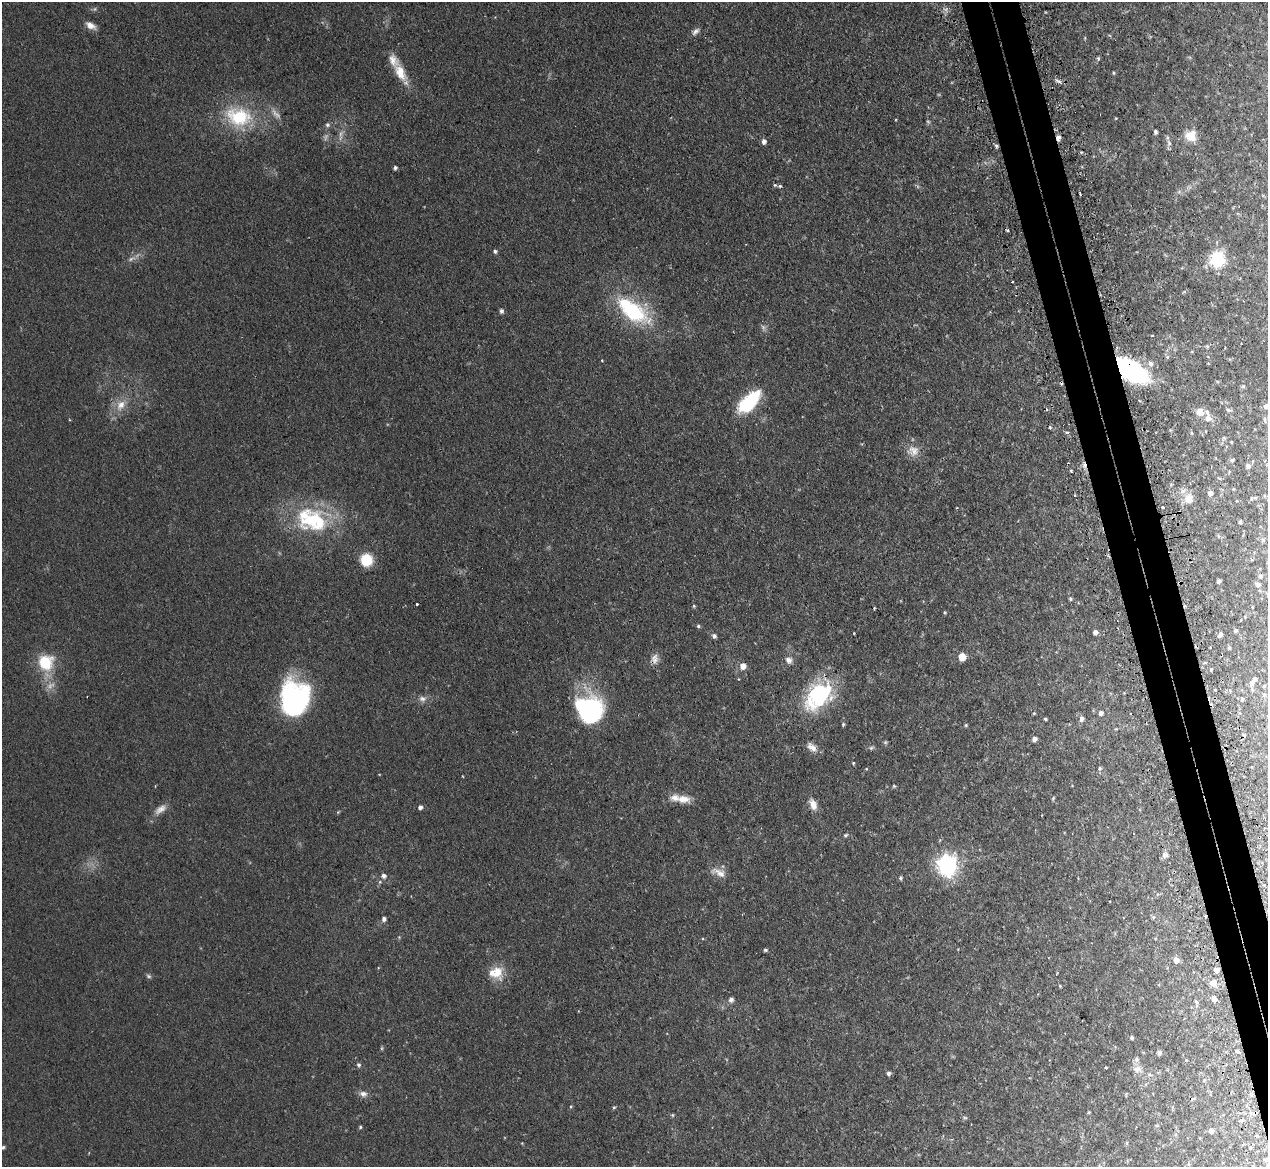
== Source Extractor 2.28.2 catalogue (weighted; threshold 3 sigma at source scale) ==
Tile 6 of 4 x 4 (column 2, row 2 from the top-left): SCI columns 1301-2566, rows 2492-3656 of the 5131 x 5103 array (HDU 1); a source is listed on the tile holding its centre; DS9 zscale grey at full resolution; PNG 1270 x 1169 px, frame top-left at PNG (2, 2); no overlay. Shown black and unused: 4% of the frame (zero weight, under 2 of 3 exposures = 4% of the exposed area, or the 3 px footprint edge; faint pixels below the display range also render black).
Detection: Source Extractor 2.28.2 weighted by HDU 2 'WHT'; one run over the whole footprint, this tile lists its part. Background 0.0864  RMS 0.0083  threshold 0.0374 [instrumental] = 3 sigma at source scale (4.5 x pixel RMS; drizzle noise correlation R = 1.50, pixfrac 1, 0.05/0.05 arcsec/px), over >= 5 px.
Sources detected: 146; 5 too faint to see at this stretch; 1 inside a brighter object's white glare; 7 cosmic-ray / hot-pixel residue — not listed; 8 inside a brighter listed object's ellipse — not listed separately; the other 125 listed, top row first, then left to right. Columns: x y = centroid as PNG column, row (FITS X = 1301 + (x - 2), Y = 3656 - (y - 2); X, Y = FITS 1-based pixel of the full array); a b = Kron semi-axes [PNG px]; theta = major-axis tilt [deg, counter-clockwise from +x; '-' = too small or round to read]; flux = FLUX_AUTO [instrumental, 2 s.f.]
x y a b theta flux
91 26 13 7 -27 5.4
695 31 12 6 45 2.9
1098 58 5 4 - 1.2
400 73 26 12 -64 16
1114 73 4 4 - 0.95
239 117 36 24 -12 48
1116 118 4 2 - 0.55
327 125 6 5 - 1.7
1155 132 4 3 - 1.7
1191 136 13 12 - 12
1058 138 5 4 - 3.6
764 141 6 5 - 3.1
1169 143 9 6 -78 2.9
996 146 6 4 -62 1.3
1081 152 6 3 -18 0.86
395 168 4 4 - 1.9
775 185 5 4 - 1
780 186 5 5 - 1.1
495 251 5 4 - 1.7
131 259 11 5 22 3.1
1217 259 13 12 - 43
501 311 6 5 - 1.9
633 311 41 19 -36 67
1152 335 2 2 - 1.2
1207 346 5 4 - 0.91
1151 363 7 6 - 3.1
1130 370 23 12 -30 160
749 402 29 14 46 41
121 405 16 10 55 9.8
1266 406 6 5 - 2.9
1229 410 8 5 -9 1.6
1200 412 11 9 -35 7.2
1265 419 7 4 -83 1.4
1067 432 4 3 - 1.5
1192 433 4 4 - 0.95
1231 442 4 2 - 0.62
913 451 17 14 -70 9
1232 460 4 4 - 1.2
1248 466 6 5 - 2.3
1210 493 6 6 - 3.1
1188 498 13 11 80 8.7
1163 507 3 3 - 2.1
311 520 41 32 -37 67
1240 522 3 3 - 1.2
1218 536 5 3 - 0.83
366 560 10 9 - 26
1260 576 6 5 - 1.6
1219 581 4 4 - 1.9
1258 584 6 5 - 2.1
1070 599 5 4 - 1.1
417 604 3 3 - 1.1
694 606 4 4 - 0.85
1252 607 3 2 - 0.62
945 612 5 3 - 0.84
698 626 5 4 - 1.2
1236 630 5 4 - 1.3
1095 632 5 5 - 3
1220 634 5 4 - 1.8
714 636 5 5 - 2.3
1229 648 4 3 - 1
962 657 6 6 - 13
654 659 14 9 73 5.3
789 660 9 8 - 4.4
45 662 18 17 - 27
743 666 6 6 - 7.4
738 679 4 3 - 0.59
1251 683 8 6 58 3.3
1124 693 3 2 - 0.69
819 695 34 22 47 75
294 697 38 32 -68 100
422 699 10 7 -6 3.7
1242 699 5 4 - 1.5
590 709 28 24 -37 100
1034 713 4 3 - 0.72
1101 713 6 5 - 2.7
1131 713 3 2 - 0.89
1081 718 7 5 85 3
1045 719 4 3 - 0.98
843 724 5 4 - 1.1
966 725 4 4 - 0.95
1034 739 5 4 - 3.4
885 742 6 4 -45 1
812 747 15 9 -38 5.6
853 763 4 3 - 0.83
1100 768 6 5 - 1.4
894 786 5 4 - 0.82
1053 798 7 3 54 0.84
683 799 19 10 -8 9.8
813 804 14 8 -66 6.6
420 807 5 5 - 2.5
160 809 18 8 37 6.1
845 835 7 4 26 1.2
1165 855 6 6 - 3.4
947 865 9 8 - 360
719 872 20 9 -29 7.2
384 876 6 5 - 2.8
900 878 5 4 - 1.4
1154 917 6 5 - 1.3
384 919 5 5 - 2.4
765 950 5 4 - 1.3
1176 960 7 6 - 4.3
1216 970 4 4 - 3.3
497 972 20 14 -89 13
149 976 7 5 -28 1.4
1213 983 10 7 43 4.6
1060 986 4 3 - 0.77
731 999 6 5 - 3.1
1214 999 5 4 - 4.3
1132 1037 4 4 - 1.4
1238 1052 4 3 - 2
1159 1053 6 5 - 1.9
1136 1059 8 6 70 2.1
359 1065 6 5 - 1.6
1106 1068 3 2 - 0.81
1137 1069 11 9 -10 5
888 1073 5 5 - 1.9
363 1094 11 7 -11 3.8
614 1107 5 4 - 0.98
1089 1112 4 3 - 0.75
672 1115 4 4 - 0.9
964 1118 7 3 -19 1
360 1127 4 4 - 1
1211 1131 5 5 - 3.7
3 1147 4 4 - 1.2
1250 1148 4 3 - 2
Overlapping masked pixels (flux is a lower limit): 3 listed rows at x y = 1058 138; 1130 370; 654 659
Isophote crosses this tile's border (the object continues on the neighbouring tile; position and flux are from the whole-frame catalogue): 1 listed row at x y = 1266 406